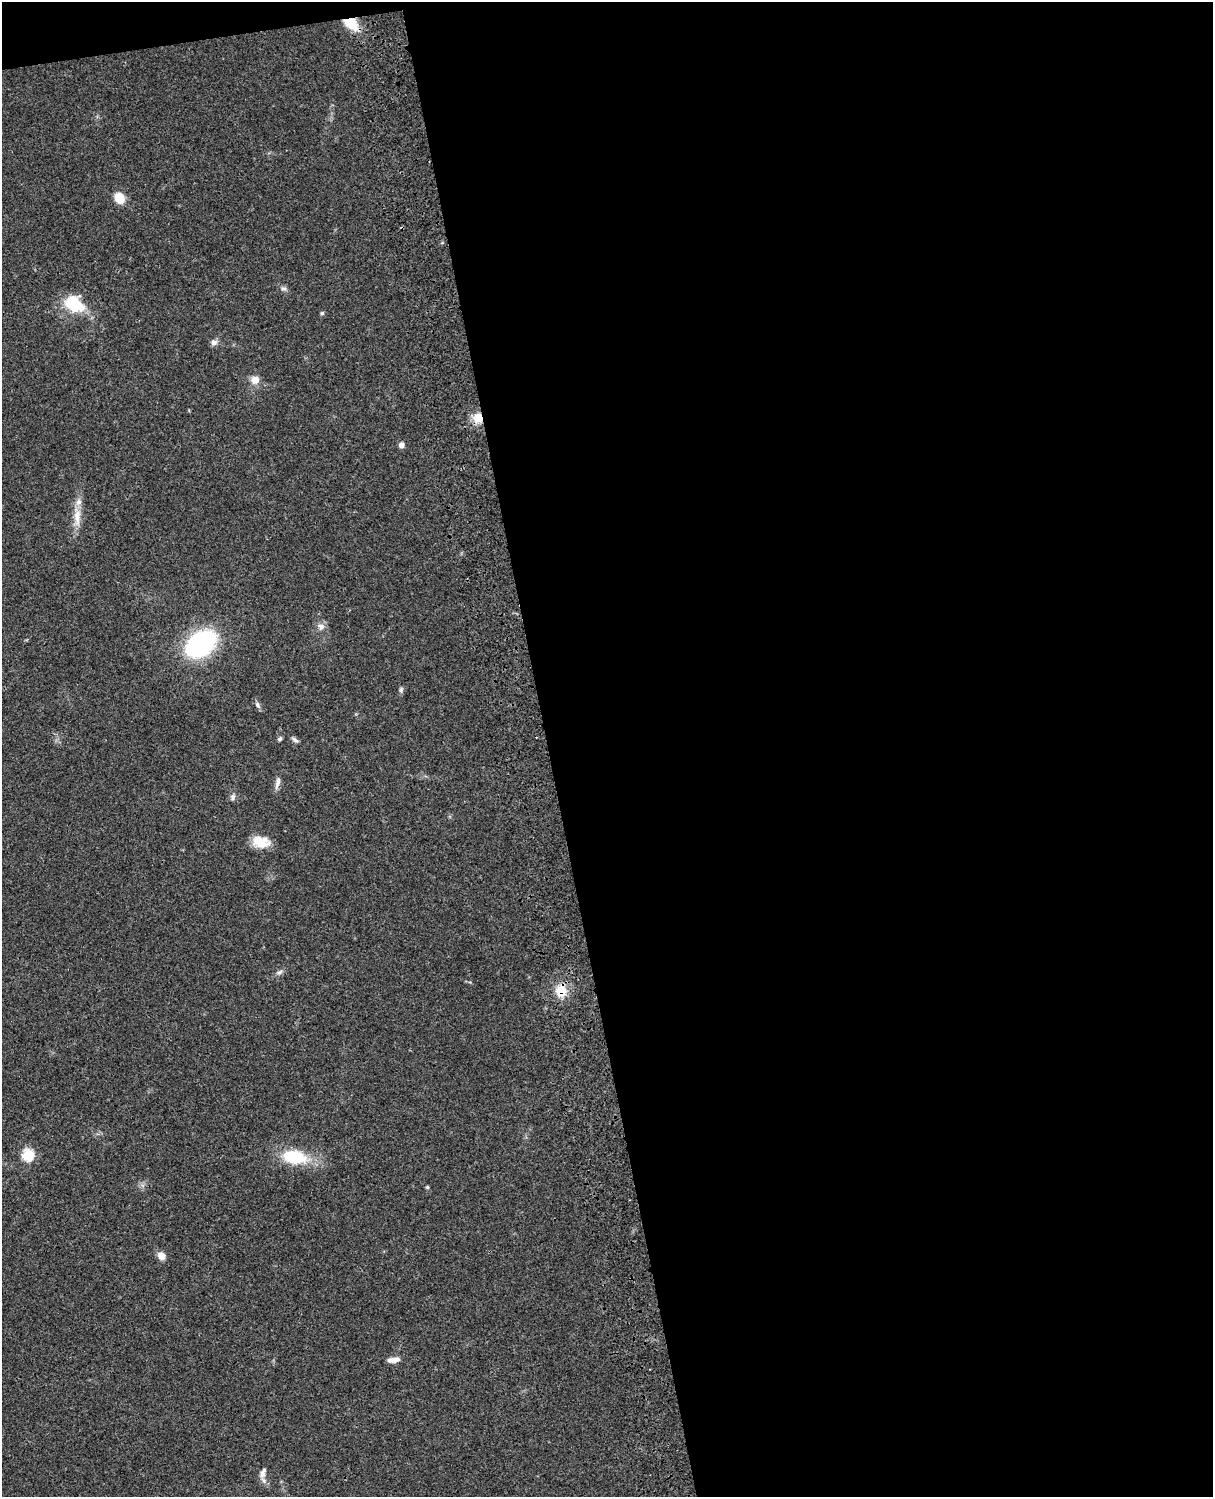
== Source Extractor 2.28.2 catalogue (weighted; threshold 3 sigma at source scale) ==
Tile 4 of 4 x 3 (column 4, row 1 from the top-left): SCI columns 3754-4964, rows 3265-4759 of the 5084 x 4921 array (HDU 1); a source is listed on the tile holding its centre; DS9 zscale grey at full resolution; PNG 1215 x 1499 px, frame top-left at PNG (2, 2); no overlay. Shown black and unused: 56% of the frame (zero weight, under 3 of 4 exposures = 6% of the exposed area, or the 3 px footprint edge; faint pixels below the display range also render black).
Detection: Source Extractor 2.28.2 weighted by HDU 2 'WHT'; one run over the whole footprint, this tile lists its part. Background 0.0745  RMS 0.0057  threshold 0.0258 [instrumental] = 3 sigma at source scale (4.5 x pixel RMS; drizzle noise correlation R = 1.50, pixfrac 1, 0.05/0.05 arcsec/px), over >= 5 px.
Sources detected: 28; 1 inside a brighter listed object's ellipse — not listed separately; the other 27 listed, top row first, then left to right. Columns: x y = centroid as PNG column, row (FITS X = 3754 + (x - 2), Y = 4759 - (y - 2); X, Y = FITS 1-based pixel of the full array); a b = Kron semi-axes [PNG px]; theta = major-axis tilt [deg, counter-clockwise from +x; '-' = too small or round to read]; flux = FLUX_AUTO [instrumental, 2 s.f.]
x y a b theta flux
351 23 13 9 -35 18
120 198 11 9 -57 9.5
283 289 9 4 0 1.3
73 304 23 17 -34 24
322 313 5 5 - 0.94
214 342 8 7 - 2.2
255 379 8 8 - 5.7
478 418 13 12 - 7.9
402 445 5 5 - 3.6
77 516 29 9 -89 8.4
321 626 11 9 -41 3.2
201 644 19 12 37 140
401 690 8 5 89 1.3
257 705 11 5 -57 1.6
280 739 6 5 - 0.97
295 740 10 5 -33 1.5
277 783 18 6 77 2.9
233 797 9 7 76 1.8
260 842 20 12 -12 11
279 972 10 5 25 1.7
561 991 17 14 -86 11
28 1155 6 6 - 46
294 1157 18 10 -8 39
427 1187 4 4 - 0.85
161 1256 9 7 -41 4.6
393 1360 16 6 7 3.8
262 1473 12 8 -88 3.2
Overlapping masked pixels (flux is a lower limit): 3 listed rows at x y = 351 23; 478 418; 561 991